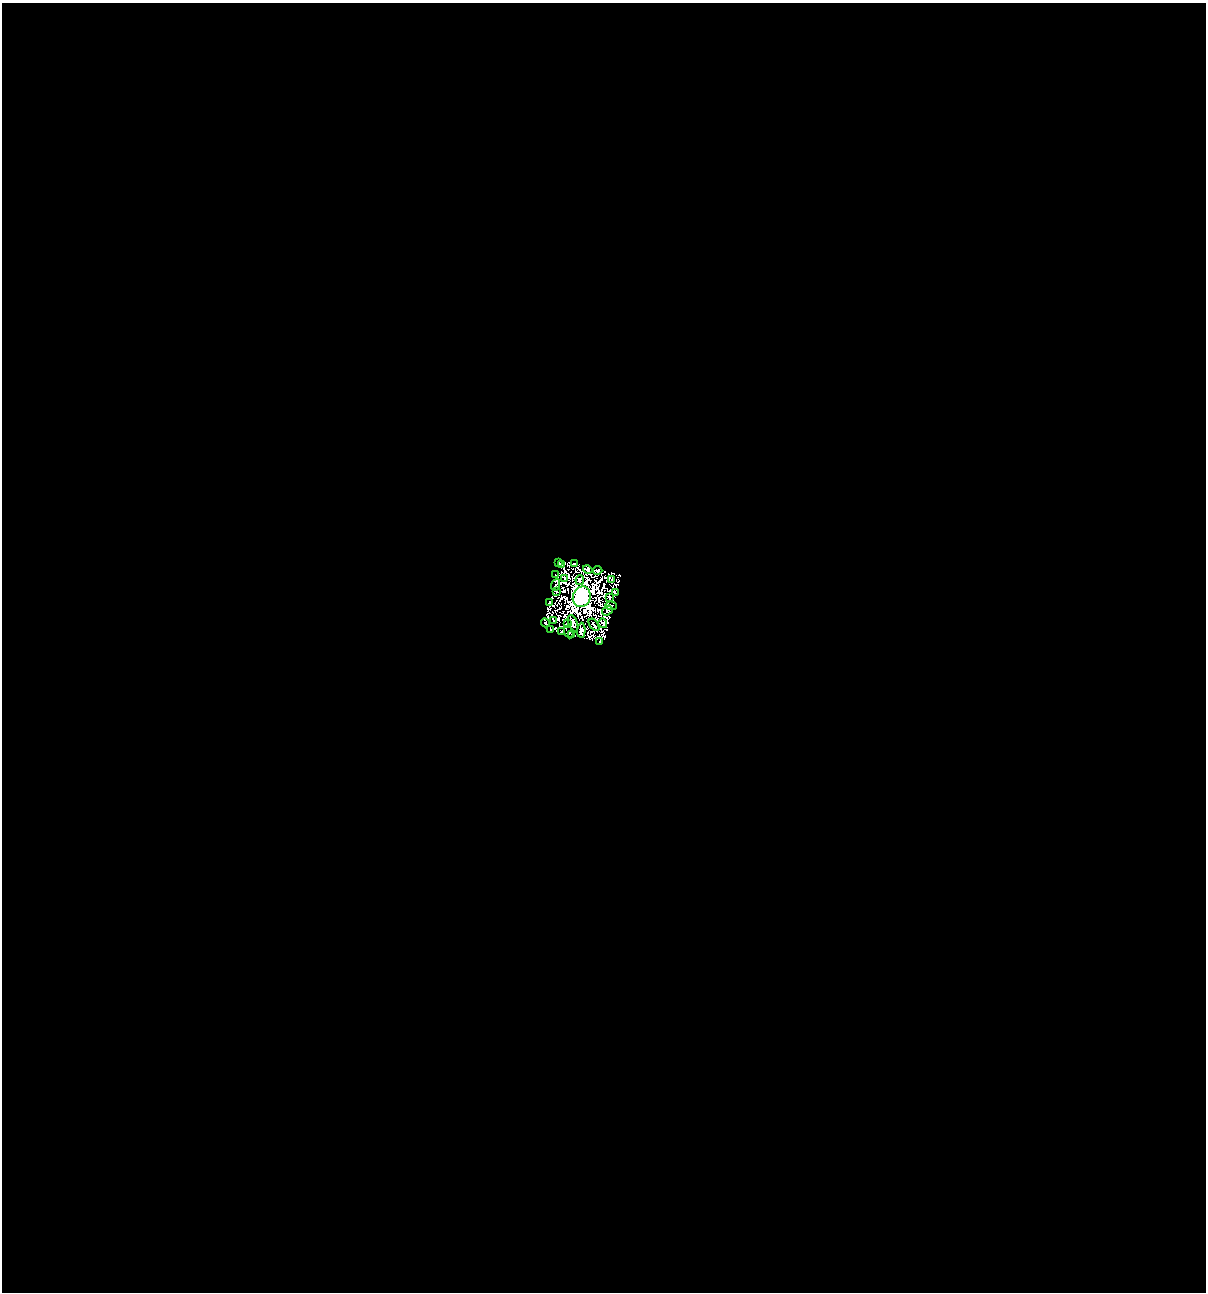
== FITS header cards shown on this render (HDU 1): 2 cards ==
NAXIS1  =                 1204
NAXIS2  =                 1290

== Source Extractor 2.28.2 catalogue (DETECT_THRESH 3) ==
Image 1204 x 1290 px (HDU 1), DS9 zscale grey, 1 PNG px = 1 image px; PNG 1208 x 1294 px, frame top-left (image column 1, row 1290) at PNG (2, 3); each listed source drawn as its Kron ellipse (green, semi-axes under 4 px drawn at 4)
Background 1.54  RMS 1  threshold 3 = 3 sigma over >= 5 px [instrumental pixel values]
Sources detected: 34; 5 with non-positive FLUX_AUTO (blend fragments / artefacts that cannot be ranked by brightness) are neither listed nor drawn; the other 29 listed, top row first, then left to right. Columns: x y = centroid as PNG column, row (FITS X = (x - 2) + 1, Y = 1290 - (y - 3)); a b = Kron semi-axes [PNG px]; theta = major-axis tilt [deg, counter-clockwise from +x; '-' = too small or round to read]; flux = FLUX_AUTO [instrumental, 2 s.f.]
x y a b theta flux
559 563 3 2 - 48
574 563 2 2 - 68
562 564 3 2 - 43
588 569 5 3 - 100
598 570 5 3 - 50
555 575 3 2 - 72
564 578 3 2 - 52
612 579 3 2 - 43
580 580 5 3 - 53
556 585 6 2 68 17
557 592 2 2 - 58
615 593 3 2 - 35
582 597 10 9 - 43000
609 597 3 2 - 39
549 602 3 3 - 57
611 606 6 2 -3 61
607 610 6 2 37 19
553 620 2 2 - 42
545 623 4 2 - 41
567 623 2 2 - 45
573 623 9 4 -67 53
603 623 5 3 - 91
594 625 7 2 -54 42
551 630 3 2 - 61
581 630 7 3 86 35
562 632 3 2 - 49
569 632 6 2 -66 50
572 635 3 2 - 82
600 642 3 2 - 88
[5 non-positive-flux detections neither listed nor drawn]